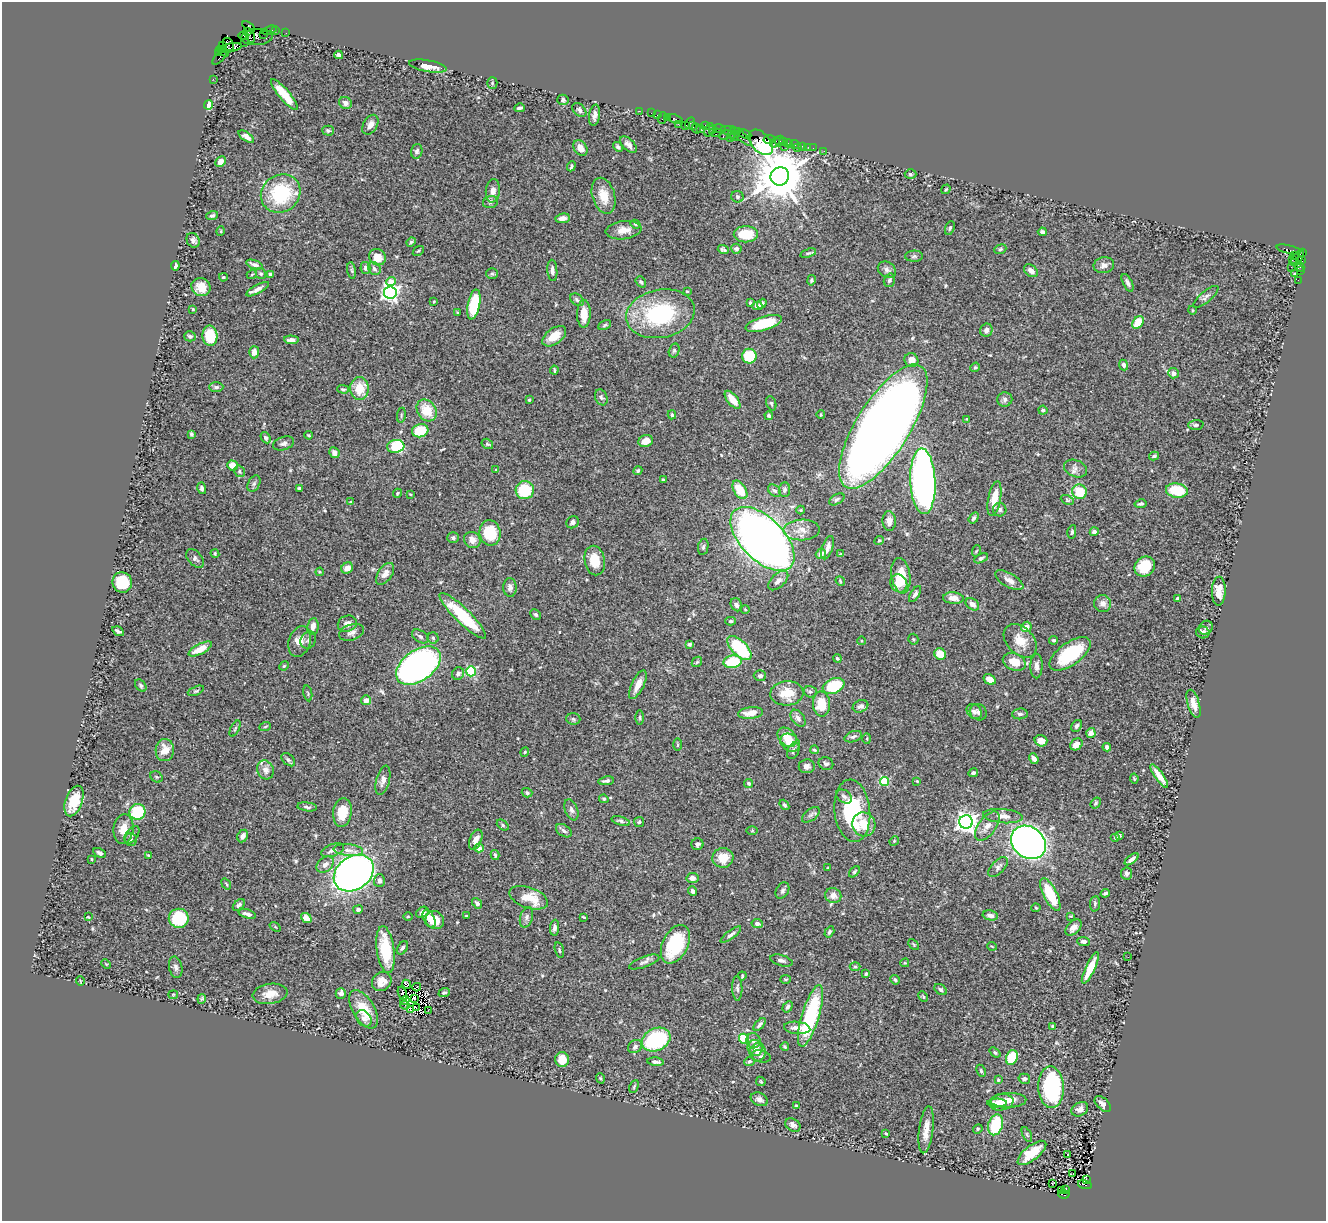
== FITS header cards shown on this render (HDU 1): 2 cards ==
NAXIS1  =                 1324
NAXIS2  =                 1219

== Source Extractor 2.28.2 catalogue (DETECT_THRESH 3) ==
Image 1324 x 1219 px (HDU 1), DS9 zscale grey, 1 PNG px = 1 image px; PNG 1328 x 1223 px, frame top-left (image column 1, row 1219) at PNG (2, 2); each listed source drawn as its Kron ellipse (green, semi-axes under 4 px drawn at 4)
Background 0.658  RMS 0.032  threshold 0.0969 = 3 sigma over >= 5 px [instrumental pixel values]
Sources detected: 514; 5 with non-positive FLUX_AUTO (blend fragments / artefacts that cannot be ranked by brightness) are neither listed nor drawn; of the other 509, the 500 brightest by FLUX_AUTO listed and drawn (9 fainter detections omitted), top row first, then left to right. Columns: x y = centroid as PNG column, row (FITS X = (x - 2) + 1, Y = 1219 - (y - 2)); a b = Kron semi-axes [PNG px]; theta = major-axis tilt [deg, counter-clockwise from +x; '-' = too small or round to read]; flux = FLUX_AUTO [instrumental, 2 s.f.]
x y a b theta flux
248 27 7 3 -35 33
270 30 7 3 18 42
276 31 3 2 - 18
247 32 4 3 - 160
286 33 2 2 - 6.4
263 34 3 2 - 16
244 36 5 3 - 29
250 36 6 3 -71 700
257 37 16 8 3 300
244 42 2 2 - 5.7
228 44 7 5 -61 810
223 46 4 3 - 25
230 48 12 3 10 570
223 51 7 3 -34 91
219 53 4 3 - 43
339 55 4 4 - 6.5
220 57 9 3 45 51
428 66 19 5 -10 25
213 79 2 2 - 12
492 83 5 5 - 2.7
284 95 19 5 -49 50
563 100 6 5 - 3.7
345 103 6 6 - 9.9
209 105 4 4 - 97
520 108 5 3 - 5
579 110 8 5 -45 5.9
639 111 2 2 - 8.9
651 113 2 2 - 8
595 115 11 5 81 10
657 115 2 2 - 16
662 118 6 2 71 71
667 118 3 2 - 31
675 119 8 3 -20 100
690 123 6 3 62 39
678 124 4 2 - 13
370 125 11 7 60 13
693 125 3 2 - 15
686 126 3 3 - 70
705 126 4 3 - 70
696 128 5 2 - 69
701 128 3 2 - 18
719 129 6 3 -15 75
709 130 7 4 70 130
713 130 4 4 - 97
728 130 7 2 -8 130
328 131 6 5 - 4.4
716 132 7 4 -1 93
738 132 2 2 - 16
731 134 3 3 - 74
745 134 7 3 -22 73
724 135 5 2 - 59
735 136 5 3 - 98
741 136 13 3 -42 93
246 137 9 4 -35 8.2
731 137 3 3 - 94
769 139 6 3 11 86
779 141 5 3 - 73
761 142 15 9 -47 540
775 142 6 3 47 120
784 142 2 2 - 26
788 144 4 3 - 77
794 144 4 3 - 16
628 145 10 5 -43 9.9
784 146 2 2 - 130
803 146 3 2 - 53
618 147 5 4 - 5.2
798 147 3 2 - 8.7
808 147 2 2 - 8.4
580 148 8 6 -54 18
813 148 2 2 - 9.2
417 151 7 5 75 5.8
824 151 2 2 - 5.6
221 161 6 5 - 12
571 166 5 3 - 3.6
911 174 6 4 -1 3.8
780 176 9 9 - 13000
946 189 5 3 - 2.3
493 191 12 7 84 15
281 193 20 18 35 160
604 196 18 11 -74 36
737 197 6 5 - 4.2
490 202 8 6 15 5.4
212 216 6 4 19 4.6
563 218 7 4 6 14
635 224 5 4 - 3.2
950 228 7 4 69 3.8
624 230 18 9 7 23
221 231 5 3 - 1.7
1042 232 4 3 - 11
746 234 12 8 0 48
193 240 8 6 -61 8.3
411 242 5 4 - 3.8
736 249 5 5 - 5.7
1000 249 6 4 21 3.1
723 250 6 3 -20 4.2
1289 250 12 3 -13 80
418 251 6 3 35 2.4
1302 252 3 3 - 32
808 253 8 3 18 3.7
1294 255 3 3 - 43
914 256 9 5 1 4.9
377 257 9 8 - 24
1297 258 9 4 56 540
1292 259 3 2 - 24
1302 261 3 2 - 63
255 265 9 4 -18 7.6
1104 265 10 8 8 9.2
175 266 5 3 - 5.6
1299 266 5 4 - 100
1291 267 2 2 - 14
365 268 6 5 - 4.6
374 269 7 6 - 5.8
352 270 8 4 -81 3.9
552 270 11 5 -86 8.6
887 270 9 7 -36 9.4
1031 271 7 5 -40 13
1300 271 3 2 - 21
252 274 5 3 - 1.8
261 274 6 5 - 3.1
270 274 4 3 - 5.2
492 274 6 5 - 3.5
1295 274 3 3 - 4.1
223 277 4 3 - 2.4
811 280 5 4 - 3.4
889 280 7 5 71 5.5
1298 280 2 2 - 4.8
391 282 4 4 - 33
641 282 6 4 -53 3.4
1128 283 9 4 -64 6.8
201 287 10 9 - 23
258 289 12 4 29 10
687 291 3 3 - 2
390 292 6 6 - 830
1206 297 15 5 40 7.4
577 300 8 5 -38 4.5
434 301 4 2 - 1.6
750 303 4 3 - 2.7
762 304 5 3 - 5.4
474 305 15 6 79 110
757 306 5 4 - 6.3
193 309 3 2 - 1.9
1192 310 4 3 - 1.7
458 313 3 3 - 2.9
584 314 14 6 89 28
660 314 35 24 11 220
1138 322 7 5 50 42
764 323 19 7 17 70
605 325 7 4 28 3.1
986 330 6 6 - 11
190 336 6 5 - 4.2
210 336 10 7 -84 86
554 336 14 7 36 32
291 340 7 4 -3 6.7
674 351 7 5 74 3.9
254 352 6 5 - 13
749 356 7 7 - 65
911 360 7 7 - 16
1124 365 5 4 - 6.4
975 367 5 4 - 2.8
554 370 4 2 - 2.6
1174 373 5 5 - 11
216 387 7 4 0 5.6
359 388 11 9 90 45
343 389 6 4 -1 3.5
601 397 8 6 -68 5.2
1005 399 7 7 - 8
529 400 3 3 - 2.3
733 400 10 5 -51 30
771 403 7 4 -71 3.5
427 410 12 9 -56 51
1043 410 4 4 - 4
401 415 7 3 82 2.8
672 415 4 3 - 3
821 415 4 3 - 1.7
769 416 4 4 - 3.8
967 419 4 3 - 2.3
1196 425 7 5 3 5.3
883 427 71 26 58 3500
420 431 8 6 14 57
191 434 4 3 - 3.6
309 435 4 3 - 2.2
265 438 6 4 -57 4.7
646 441 7 6 - 20
284 443 11 6 18 7.6
487 444 6 5 - 3.3
396 446 9 6 4 110
334 453 5 5 - 13
1154 456 5 3 - 3.9
233 465 5 5 - 21
1075 468 12 8 -23 11
496 470 3 3 - 1.9
239 471 6 5 - 3.4
638 471 4 4 - 3.4
663 480 4 3 - 2.5
923 481 33 12 -88 1200
254 484 9 5 63 5
202 488 6 4 -75 5.7
300 488 4 3 - 3.9
525 490 9 9 - 100
740 490 10 6 -58 52
785 490 7 5 84 6.1
774 491 7 5 -38 5.3
1177 491 11 7 -8 73
1079 492 7 7 - 69
397 493 5 4 - 2.6
410 494 4 2 - 1.8
837 499 8 5 30 4.9
994 499 17 6 79 40
1067 500 7 4 -26 3.5
351 502 4 4 - 2.4
1141 504 6 3 11 4.7
801 510 4 4 - 2.1
1000 510 7 7 - 5.8
974 518 6 4 56 4.6
889 521 10 6 -88 13
573 522 6 5 - 7.2
802 530 18 10 1 24
1072 532 7 4 78 3.1
1094 532 4 4 - 7.6
490 533 13 10 -81 73
453 538 6 5 - 5.7
762 539 40 21 -45 2100
472 540 8 7 - 14
879 540 5 4 - 2.8
703 547 8 5 80 4.4
828 548 12 5 71 11
976 551 6 3 70 2.2
215 554 5 3 - 2.7
821 554 5 5 - 11
841 554 4 4 - 2.5
195 558 11 6 -48 7.5
981 558 7 4 28 4.6
595 560 15 10 -79 40
1145 567 11 9 42 68
347 568 6 5 - 15
320 572 4 4 - 1.9
385 574 12 7 55 14
901 576 18 9 -82 54
1009 580 16 7 -30 15
778 581 12 6 43 12
840 581 5 4 - 2.4
122 582 10 9 - 89
899 583 9 8 - 28
510 587 9 6 -89 8.3
1219 591 14 7 89 26
915 594 9 4 59 5.5
953 598 10 5 -3 16
1178 598 4 3 - 3.6
1103 603 9 8 - 13
972 604 7 5 -37 13
736 605 7 5 -64 8.1
745 609 4 4 - 2
535 614 6 4 -45 4.1
463 616 32 7 -44 110
730 621 5 4 - 3.3
347 624 10 8 21 14
313 626 8 5 81 14
1026 627 5 4 - 23
1206 628 7 6 - 6.2
118 631 6 3 -32 4.3
352 632 13 8 18 11
1203 632 6 6 - 8.7
420 636 9 6 -33 6
433 638 6 5 - 3.6
913 639 5 5 - 3
308 640 9 7 55 7.2
1054 640 4 3 - 3.9
861 641 4 3 - 1.7
1020 641 19 13 -46 36
300 642 16 10 71 21
690 644 4 3 - 3.3
739 648 15 7 -45 140
200 649 13 5 27 29
940 654 6 5 - 27
1070 654 24 11 35 140
837 658 4 4 - 2.6
697 662 6 4 44 2.9
733 662 9 6 8 79
1014 662 12 8 -23 31
284 666 5 4 - 2.6
418 666 25 15 35 850
1037 666 12 6 89 11
471 671 5 5 - 180
458 674 6 6 - 7.6
760 676 6 5 - 5.8
990 679 6 5 - 18
141 685 7 5 -51 4.2
638 685 16 6 64 22
833 686 11 7 21 110
196 691 8 4 24 3.6
810 692 6 6 - 5.1
308 693 8 2 -79 2.2
787 693 16 12 4 46
366 700 5 5 - 13
821 704 12 8 -86 53
1194 704 14 6 -72 17
860 706 8 6 22 7.2
974 711 8 6 -45 6.9
978 712 9 8 - 7.6
751 713 12 6 5 26
1020 714 8 5 7 6
640 717 7 3 90 3.1
798 718 9 6 -53 9.5
573 719 7 6 - 4.4
1077 726 6 5 - 5.7
265 727 6 3 20 2.5
235 729 9 4 63 3.2
1091 733 5 4 - 12
787 737 11 8 -45 33
853 737 9 5 18 7.2
867 739 5 3 - 2
1041 741 6 5 - 20
790 743 10 8 -35 32
678 744 6 3 90 2.3
1076 744 7 5 39 16
1107 747 4 4 - 4.8
165 750 11 9 84 27
814 750 4 3 - 2.9
793 751 8 5 65 6.6
525 752 5 4 - 2.4
1034 758 5 4 - 11
288 760 8 5 -40 4.5
826 764 7 6 - 7.4
807 766 8 7 - 10
265 770 9 8 - 16
973 773 5 3 - 4.5
1159 776 14 4 -55 23
157 777 6 5 - 3.5
1134 778 5 3 - 2
383 780 15 6 76 13
606 781 8 3 7 5.2
884 781 4 4 - 99
917 781 3 3 - 2.1
749 783 5 4 - 3.8
527 793 5 4 - 6.2
844 796 9 6 -32 6.9
604 799 5 4 - 2.8
74 801 16 8 71 58
1096 803 6 4 52 3.7
784 805 6 3 -51 3.6
307 807 10 4 -7 5.7
571 810 11 6 -68 7.7
852 811 31 18 -84 150
137 812 8 7 - 110
342 812 14 9 83 48
811 815 10 6 38 6.3
1003 816 20 7 -5 17
621 821 9 4 -16 5.3
639 822 5 5 - 3.4
966 822 7 6 - 1200
864 824 12 11 - 37
503 825 6 4 -38 3.2
987 826 17 8 53 17
123 829 15 10 82 28
564 831 9 5 -33 6.9
752 831 5 4 - 2.2
132 835 10 6 56 6.2
243 836 6 5 - 9.7
1119 836 4 3 - 2.5
1116 838 5 4 - 4.4
131 840 7 6 - 4.5
476 840 10 6 67 18
894 841 5 4 - 2
1028 842 19 15 -39 1500
697 844 6 6 - 5.5
479 848 4 4 - 16
332 850 12 6 20 9.7
348 850 15 6 -5 11
99 853 6 4 -29 5.8
148 855 4 3 - 1.9
495 855 5 3 - 3.5
723 858 10 10 - 41
91 859 3 2 - 1.8
1132 859 8 3 38 8
325 864 10 7 39 11
998 867 12 6 46 7.9
828 868 4 3 - 1.7
854 872 6 4 46 3.2
354 873 21 16 35 1400
1127 873 6 5 - 5.5
692 878 6 5 - 11
379 881 6 5 - 9.6
226 884 6 3 -53 2.3
693 891 5 4 - 7.7
782 891 9 6 59 6
1105 893 5 3 - 4.5
1050 894 18 6 -63 86
833 895 8 7 - 16
529 898 20 10 -19 51
477 903 6 4 -49 6.5
1095 904 8 5 85 4.2
239 905 7 4 43 5.4
1036 908 4 4 - 2.4
358 909 5 4 - 5.7
422 912 7 5 31 6.8
247 914 9 4 -16 7.7
990 915 8 5 -10 10
466 916 3 2 - 2.2
1070 916 3 2 - 1.8
88 917 3 3 - 1.7
408 917 4 3 - 1.9
526 917 10 6 73 7.8
584 917 4 2 - 2.1
179 918 10 9 - 99
306 918 6 4 -39 19
429 919 9 5 -64 17
435 920 9 8 - 37
757 923 6 4 -10 7.1
275 927 6 3 -37 2.1
554 928 8 4 85 7.4
1073 928 9 6 45 13
829 932 6 4 59 4.4
731 935 12 4 36 6.2
1084 941 6 4 -3 7.2
675 944 20 12 63 130
914 944 6 4 -45 2.4
992 946 5 3 - 1.9
402 948 7 5 57 5.2
386 950 24 9 -82 100
559 950 8 4 -76 3.4
1128 957 3 2 - 1.8
781 960 11 5 -16 7.1
644 962 16 5 20 8.6
905 963 4 3 - 2
106 964 5 3 - 2
176 967 11 6 -79 7.7
855 967 5 3 - 2.5
1090 968 17 5 65 43
866 974 4 3 - 3.1
742 976 4 3 - 3
786 979 5 3 - 2
895 980 5 4 - 4.3
80 981 5 3 - 1.6
382 981 10 9 - 18
407 984 4 2 - 4.9
417 987 4 2 - 8.1
737 988 12 5 -89 6.5
941 989 7 4 -36 5.1
341 993 5 5 - 8
402 993 7 3 -66 2.1
444 993 6 4 19 3.8
270 994 18 10 8 29
173 995 5 4 - 2.1
923 997 6 4 -63 2.7
202 999 5 4 - 2.8
414 999 3 2 - 3.3
405 1000 5 3 - 1.9
405 1005 5 2 - 3.7
416 1007 2 2 - 1.7
788 1007 6 4 57 4.6
363 1009 21 11 -58 51
410 1010 3 2 - 2.1
428 1010 2 2 - 3.2
810 1016 32 8 73 220
364 1018 9 6 -51 9.8
760 1025 8 4 49 5.4
1053 1026 3 3 - 3.4
797 1028 13 6 -5 15
656 1039 15 11 26 200
744 1039 5 4 - 86
753 1041 7 7 - 6.8
635 1047 7 6 - 6.7
785 1047 4 3 - 3.6
755 1048 8 7 - 15
758 1052 9 8 - 15
995 1052 6 4 -38 3.8
761 1056 10 6 -13 5.3
1012 1057 7 5 65 55
562 1059 7 6 - 28
749 1061 5 4 - 3.4
655 1062 8 3 -6 6.3
981 1071 6 3 -63 2.8
600 1078 5 4 - 2.5
1024 1079 6 5 - 5.3
998 1080 4 4 - 2.9
761 1081 5 3 - 2
634 1086 7 3 64 2.7
1051 1087 21 12 -87 240
759 1099 9 6 -25 8.1
1008 1100 18 7 2 22
1001 1102 12 8 11 24
997 1103 10 4 1 17
1103 1104 10 5 -43 13
796 1106 3 3 - 2.4
1080 1109 9 6 29 10
793 1125 8 6 -35 8.7
996 1125 11 7 74 95
978 1129 5 4 - 2.7
926 1130 23 7 83 23
886 1133 4 3 - 2.8
1027 1135 8 4 -63 3.5
1032 1153 17 7 38 52
1068 1154 3 3 - 30
1073 1174 2 2 - 2.1
1086 1179 3 3 - 52
1052 1183 4 3 - 2.6
1085 1185 7 4 -16 550
1066 1189 3 2 - 76
1061 1191 4 3 - 44
1064 1194 6 4 -4 270
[9 fainter detections neither listed nor drawn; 5 non-positive-flux detections neither listed nor drawn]